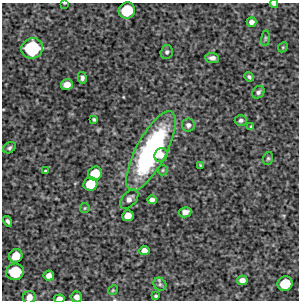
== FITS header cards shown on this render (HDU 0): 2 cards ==
NAXIS1  =                  297 /Length X axis
NAXIS2  =                  298 /Length Y axis

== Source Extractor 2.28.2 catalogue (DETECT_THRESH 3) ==
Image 297 x 298 px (HDU 0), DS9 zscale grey, 1 PNG px = 1 image px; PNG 301 x 302 px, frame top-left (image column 1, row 298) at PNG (2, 3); each listed source drawn as its Kron ellipse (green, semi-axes under 4 px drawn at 4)
Background 4950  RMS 260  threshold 767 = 3 sigma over >= 5 px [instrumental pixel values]
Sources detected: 44; all 44 listed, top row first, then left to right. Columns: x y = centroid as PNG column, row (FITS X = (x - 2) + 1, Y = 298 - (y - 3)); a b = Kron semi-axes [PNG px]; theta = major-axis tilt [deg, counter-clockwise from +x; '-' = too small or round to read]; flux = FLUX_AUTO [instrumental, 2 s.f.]
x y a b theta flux
65 3 3 2 - 1.1e+04
274 4 4 3 - 3.4e+04
127 10 8 8 - 6.2e+05
251 22 5 4 - 6.8e+04
265 38 8 4 82 2.5e+04
283 47 5 4 - 2.2e+04
32 48 11 10 - 1.1e+06
167 52 7 6 - 4.2e+04
212 58 7 5 -6 6.6e+04
249 77 5 3 - 3.3e+04
82 78 6 4 -78 4.0e+04
67 84 6 5 - 1.4e+05
258 92 7 5 49 4.6e+04
94 119 4 3 - 2.8e+04
241 120 6 5 - 4.0e+04
188 125 6 6 - 5.9e+04
251 127 4 3 - 2.3e+04
9 148 7 5 33 3.9e+04
151 151 44 15 62 3.3e+06
161 155 7 6 - 1.2e+05
268 158 6 5 - 2.8e+04
201 165 3 2 - 1.8e+04
163 170 5 5 - 2.3e+04
45 171 4 3 - 2.1e+04
95 173 7 6 - 3.8e+05
91 184 7 6 - 4.0e+05
129 199 11 7 49 8.9e+04
152 200 5 4 - 7.2e+04
85 208 5 4 - 1.9e+04
185 212 6 5 - 9.2e+04
128 216 6 5 - 1.6e+05
8 221 5 3 - 4.3e+04
144 250 5 5 - 9.0e+04
16 256 7 6 - 2.8e+05
15 272 9 8 - 6.7e+05
49 276 5 5 - 1.0e+05
242 280 5 5 - 9.5e+04
160 284 7 6 - 4.0e+04
285 284 8 7 - 4.8e+05
113 290 5 4 - 1.9e+04
156 296 3 3 - 2.4e+04
29 297 6 6 - 1.0e+05
77 297 5 5 - 8.6e+04
59 299 6 4 3 1.1e+05
At the frame edge (FLAGS 8, measured only in part): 5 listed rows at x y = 65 3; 274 4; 29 297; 77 297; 59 299